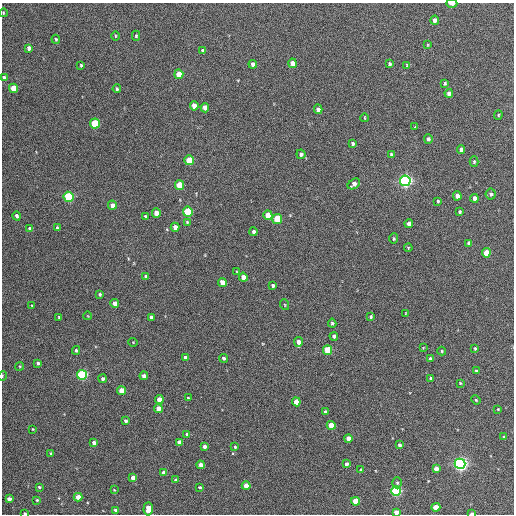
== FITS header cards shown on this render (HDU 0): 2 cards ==
NAXIS1  =                  512 / Axis length
NAXIS2  =                  512 / Axis length

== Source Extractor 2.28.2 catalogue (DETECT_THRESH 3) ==
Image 512 x 512 px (HDU 0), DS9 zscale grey, 1 PNG px = 1 image px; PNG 516 x 516 px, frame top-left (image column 1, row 512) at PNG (2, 3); each listed source drawn as its Kron ellipse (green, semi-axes under 4 px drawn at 4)
Background 442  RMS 20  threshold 60.5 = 3 sigma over >= 5 px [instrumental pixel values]
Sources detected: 139; all 139 listed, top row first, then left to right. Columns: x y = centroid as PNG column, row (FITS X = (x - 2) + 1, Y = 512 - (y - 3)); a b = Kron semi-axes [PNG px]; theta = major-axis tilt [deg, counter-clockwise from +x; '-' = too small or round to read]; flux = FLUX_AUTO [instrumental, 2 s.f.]
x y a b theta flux
452 4 5 2 - 5900
3 13 4 3 - 1100
435 20 4 4 - 5600
115 36 5 3 - 1200
136 36 5 4 - 1900
56 39 4 3 - 1600
428 45 4 2 - 1000
29 48 4 4 - 6700
203 50 4 3 - 4000
293 63 4 4 - 14000
253 64 4 4 - 4700
390 64 4 3 - 2600
81 65 4 3 - 1500
407 65 3 2 - 1100
179 74 5 4 - 23000
4 78 4 4 - 4100
445 83 3 3 - 2000
13 88 4 4 - 28000
117 89 4 3 - 1900
449 93 4 4 - 6500
194 106 4 4 - 13000
205 108 5 4 - 10000
318 109 5 4 - 5700
498 115 5 4 - 1400
365 118 4 3 - 1000
95 124 5 5 - 68000
415 127 3 2 - 2600
428 139 4 4 - 3200
353 144 4 4 - 2300
461 149 4 4 - 5400
301 154 5 4 - 3600
391 154 4 3 - 1600
189 160 5 4 - 38000
474 162 5 4 - 1700
405 181 5 5 - 390000
354 184 7 4 36 7800
179 185 5 4 - 40000
491 194 5 5 - 3500
457 196 4 4 - 9200
68 197 5 5 - 120000
474 198 4 4 - 6900
438 201 4 3 - 1400
112 205 5 4 - 8800
188 212 5 5 - 90000
459 212 4 3 - 2300
156 213 5 4 - 12000
268 215 5 4 - 24000
17 216 4 3 - 3800
145 216 4 4 - 2200
277 219 5 5 - 49000
187 222 4 4 - 1400
409 224 4 4 - 8500
175 227 4 4 - 8300
57 228 4 3 - 2400
30 229 4 4 - 4500
253 232 4 3 - 4100
394 239 5 4 - 1800
469 243 4 3 - 3600
408 248 4 3 - 1400
486 253 4 4 - 26000
237 272 4 2 - 1000
146 276 4 3 - 2900
243 277 4 4 - 12000
222 282 4 4 - 13000
273 286 4 3 - 2500
100 294 4 3 - 1800
115 303 4 4 - 11000
32 305 3 2 - 1000
285 305 5 3 - 1300
406 313 3 2 - 820
88 316 4 2 - 910
371 316 3 3 - 1900
59 317 3 3 - 1200
151 317 4 4 - 4500
332 323 4 3 - 2100
334 336 4 4 - 3000
133 342 4 3 - 1000
298 342 5 4 - 8100
423 348 3 2 - 940
475 348 3 2 - 1500
76 350 4 3 - 2100
327 350 5 4 - 45000
442 351 4 4 - 1400
185 358 4 3 - 4800
224 358 4 4 - 3100
430 359 4 3 - 2300
38 363 4 3 - 3000
20 366 4 3 - 1300
476 371 4 4 - 2000
82 375 5 5 - 160000
2 376 5 3 - 1000
144 376 4 4 - 6200
431 378 3 3 - 2100
103 379 4 4 - 2800
460 383 3 3 - 1100
122 391 4 4 - 21000
188 398 4 3 - 1100
159 400 4 4 - 13000
476 400 5 3 - 1400
296 402 4 4 - 19000
158 409 4 4 - 13000
498 409 3 3 - 1000
325 412 3 3 - 2600
125 421 4 3 - 2400
331 425 4 4 - 27000
33 429 3 3 - 1100
187 434 4 4 - 3700
504 437 3 3 - 1700
348 438 4 4 - 12000
179 442 4 4 - 7300
94 443 4 4 - 6700
399 445 3 3 - 3200
205 446 4 4 - 4900
235 447 3 3 - 1600
51 453 4 3 - 1500
346 464 4 3 - 4100
460 464 5 5 - 470000
201 465 4 4 - 7200
436 469 4 4 - 8500
361 470 4 3 - 1500
164 473 4 4 - 11000
133 478 4 4 - 11000
176 480 4 3 - 3500
397 483 5 4 - 2300
246 486 4 4 - 20000
39 487 4 3 - 1800
200 487 4 3 - 1600
114 490 3 3 - 940
396 491 5 4 - 160000
78 497 4 4 - 15000
9 499 4 4 - 7200
37 500 4 4 - 1600
355 501 4 4 - 29000
436 507 4 4 - 17000
148 509 6 4 88 15000
115 510 4 3 - 2200
396 512 4 4 - 9700
25 513 3 2 - 1900
472 513 4 2 - 5500
At the frame edge (FLAGS 8, measured only in part): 6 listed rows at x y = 452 4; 4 78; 2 376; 396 512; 25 513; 472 513